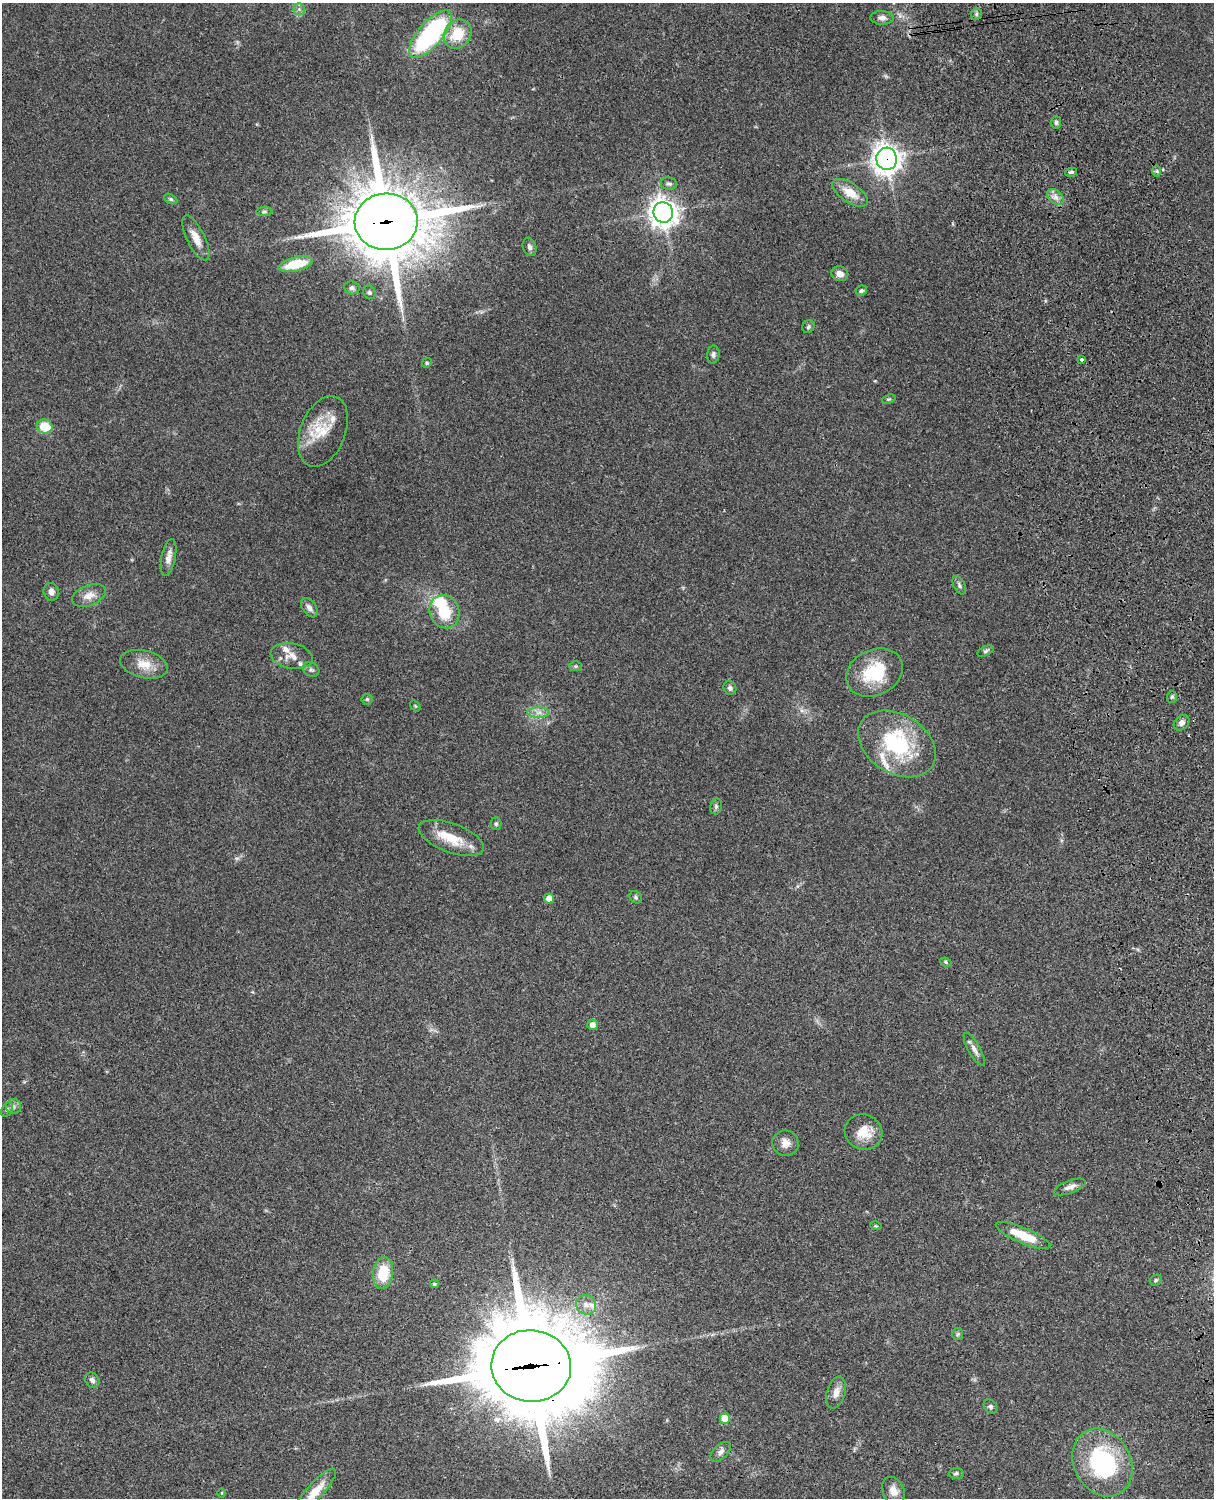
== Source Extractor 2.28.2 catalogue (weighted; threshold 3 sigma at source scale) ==
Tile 6 of 4 x 3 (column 2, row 2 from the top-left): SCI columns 1333-2544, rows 1773-3268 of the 5087 x 4927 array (HDU 1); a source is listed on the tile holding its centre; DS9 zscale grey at full resolution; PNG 1216 x 1500 px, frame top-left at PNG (2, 3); each listed source drawn as its Kron ellipse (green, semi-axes under 4 px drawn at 4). Shown black and unused: <1% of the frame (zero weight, under 3 of 4 exposures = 6% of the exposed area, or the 3 px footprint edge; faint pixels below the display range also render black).
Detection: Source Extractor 2.28.2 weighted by HDU 2 'WHT'; one run over the whole footprint, this tile lists its part. Background 0.0986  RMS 0.0064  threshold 0.0289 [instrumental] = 3 sigma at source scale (4.5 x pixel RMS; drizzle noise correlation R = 1.50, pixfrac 1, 0.05/0.05 arcsec/px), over >= 5 px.
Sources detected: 89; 1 inside a brighter object's white glare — neither listed nor drawn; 8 inside a brighter listed object's ellipse — not listed separately; the other 80 listed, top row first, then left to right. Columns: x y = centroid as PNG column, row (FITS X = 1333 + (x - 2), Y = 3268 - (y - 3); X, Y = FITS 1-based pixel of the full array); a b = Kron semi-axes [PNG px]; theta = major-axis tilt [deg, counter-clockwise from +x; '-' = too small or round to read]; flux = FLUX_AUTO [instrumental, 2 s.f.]
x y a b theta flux
299 9 5 5 - 1.6
976 14 6 5 - 1.2
882 18 11 7 -2 3
430 34 29 12 49 92
458 34 15 13 50 18
1056 122 6 5 - 1.2
887 159 11 10 - 610
1157 171 6 4 -89 1
1071 172 6 3 9 1.2
669 184 8 6 -8 1.7
850 193 20 9 -34 11
1055 197 9 6 -40 3.3
171 199 7 4 -27 1.2
264 212 8 4 0 1.1
663 212 10 9 - 610
386 222 31 28 3 4600
196 238 24 9 -64 7.5
530 247 9 6 -70 2.1
296 264 17 7 13 21
840 274 9 7 -23 3.8
352 288 8 6 -8 1.8
861 291 6 5 - 1.2
369 292 7 6 - 1.5
808 327 6 5 - 1.2
713 354 9 6 85 1.7
1081 359 3 3 - 2.6
427 363 5 4 - 0.87
889 399 7 4 22 0.83
45 426 8 7 - 13
323 431 37 22 68 20
169 557 19 7 78 4.5
959 585 10 5 -63 1.8
51 592 9 7 -75 3.1
89 595 18 10 21 6.1
309 608 11 6 -54 2.8
444 612 17 15 -67 19
986 651 9 4 25 1.3
292 656 21 12 -10 7.1
144 664 24 13 -13 10
575 666 6 5 - 0.98
311 670 9 6 -29 1.7
875 672 29 22 26 31
730 688 7 6 - 1.7
1172 697 6 5 - 1
367 699 5 5 - 1
415 706 6 3 -53 0.6
539 712 11 5 1 3.1
1181 723 9 6 42 2.9
897 744 42 29 -32 53
716 806 8 6 77 1.5
496 824 6 5 - 1.1
451 838 34 14 -20 18
636 897 7 5 -47 1.1
549 898 5 5 - 7.6
946 962 6 4 -24 0.88
592 1025 5 5 - 4.2
974 1049 19 6 -60 3.6
13 1106 7 7 - 2.2
7 1109 8 5 63 1.4
864 1132 19 17 -25 13
785 1143 13 12 - 5.2
1070 1187 16 6 21 3.6
876 1226 6 3 -18 0.63
1023 1235 29 7 -23 16
383 1273 16 10 83 18
1156 1280 6 5 - 1.1
435 1284 5 4 - 0.76
586 1305 10 9 - 4.7
958 1334 6 5 - 1
531 1366 40 36 -6 9700
92 1380 8 6 -53 2.3
836 1393 16 9 73 5.6
990 1406 7 6 - 1.4
725 1419 5 5 - 15
721 1452 12 7 43 2.7
1102 1463 35 28 -61 70
956 1473 7 5 2 1.3
315 1491 29 8 48 9.6
893 1491 14 10 -65 5.9
222 1493 4 3 - 0.58
Overlapping masked pixels (flux is a lower limit): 3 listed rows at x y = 887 159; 386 222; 531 1366
Isophote crosses this tile's border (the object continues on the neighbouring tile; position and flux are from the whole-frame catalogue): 1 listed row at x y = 315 1491